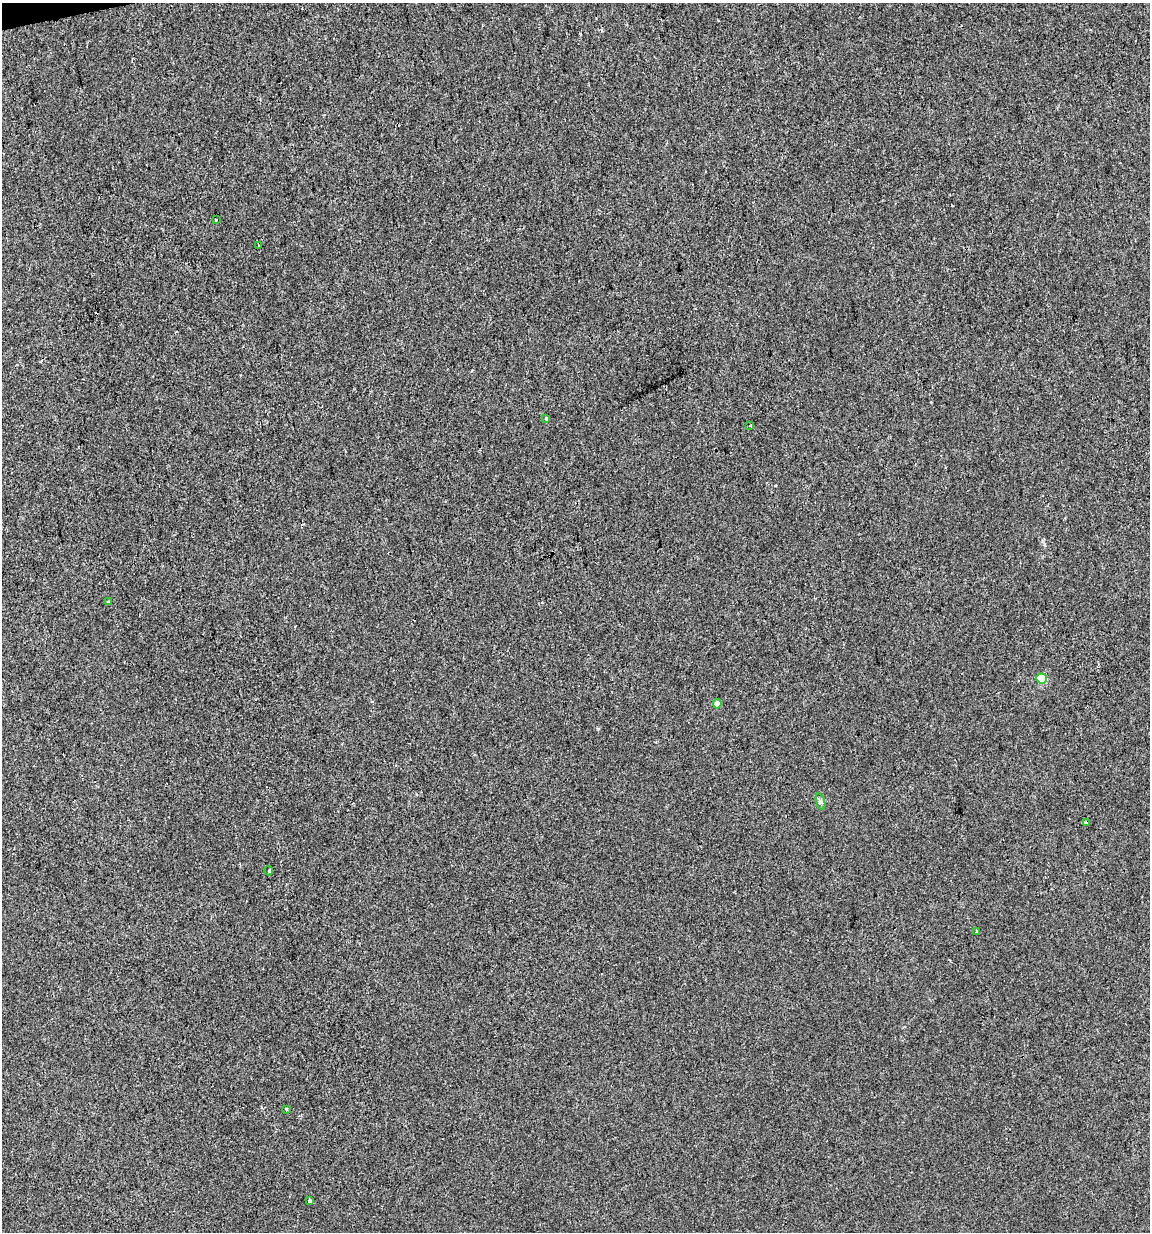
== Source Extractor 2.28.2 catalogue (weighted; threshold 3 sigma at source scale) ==
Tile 11 of 4 x 4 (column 3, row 3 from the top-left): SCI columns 2326-3473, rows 1231-2460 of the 4697 x 4919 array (HDU 1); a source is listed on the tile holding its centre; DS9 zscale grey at full resolution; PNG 1152 x 1234 px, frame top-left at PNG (2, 3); each listed source drawn as its Kron ellipse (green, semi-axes under 4 px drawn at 4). Shown black and unused: <1% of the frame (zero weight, under 2 of 3 exposures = <1% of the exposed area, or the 3 px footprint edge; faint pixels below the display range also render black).
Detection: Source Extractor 2.28.2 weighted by HDU 2 'WHT'; one run over the whole footprint, this tile lists its part. Background -2.51e-04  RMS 0.0042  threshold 0.019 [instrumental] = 3 sigma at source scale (4.5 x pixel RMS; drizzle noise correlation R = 1.50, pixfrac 1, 0.0396/0.0396 arcsec/px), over >= 5 px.
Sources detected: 15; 2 cosmic-ray / hot-pixel residue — neither listed nor drawn; the other 13 listed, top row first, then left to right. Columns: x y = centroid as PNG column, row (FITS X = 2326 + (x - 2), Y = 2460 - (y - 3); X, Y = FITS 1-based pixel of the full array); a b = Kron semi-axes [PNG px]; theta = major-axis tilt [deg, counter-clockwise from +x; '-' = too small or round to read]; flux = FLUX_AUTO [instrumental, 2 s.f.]
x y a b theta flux
216 220 3 3 - 1.5
258 246 3 3 - 0.73
546 418 4 3 - 0.47
750 425 3 3 - 2
109 602 3 3 - 1.2
1042 679 5 5 - 16
717 704 4 4 - 2.9
821 802 8 4 -71 0.87
1087 822 3 3 - 17
269 871 5 4 - 0.74
976 931 3 3 - 0.82
286 1109 3 3 - 0.42
309 1201 3 3 - 2.2